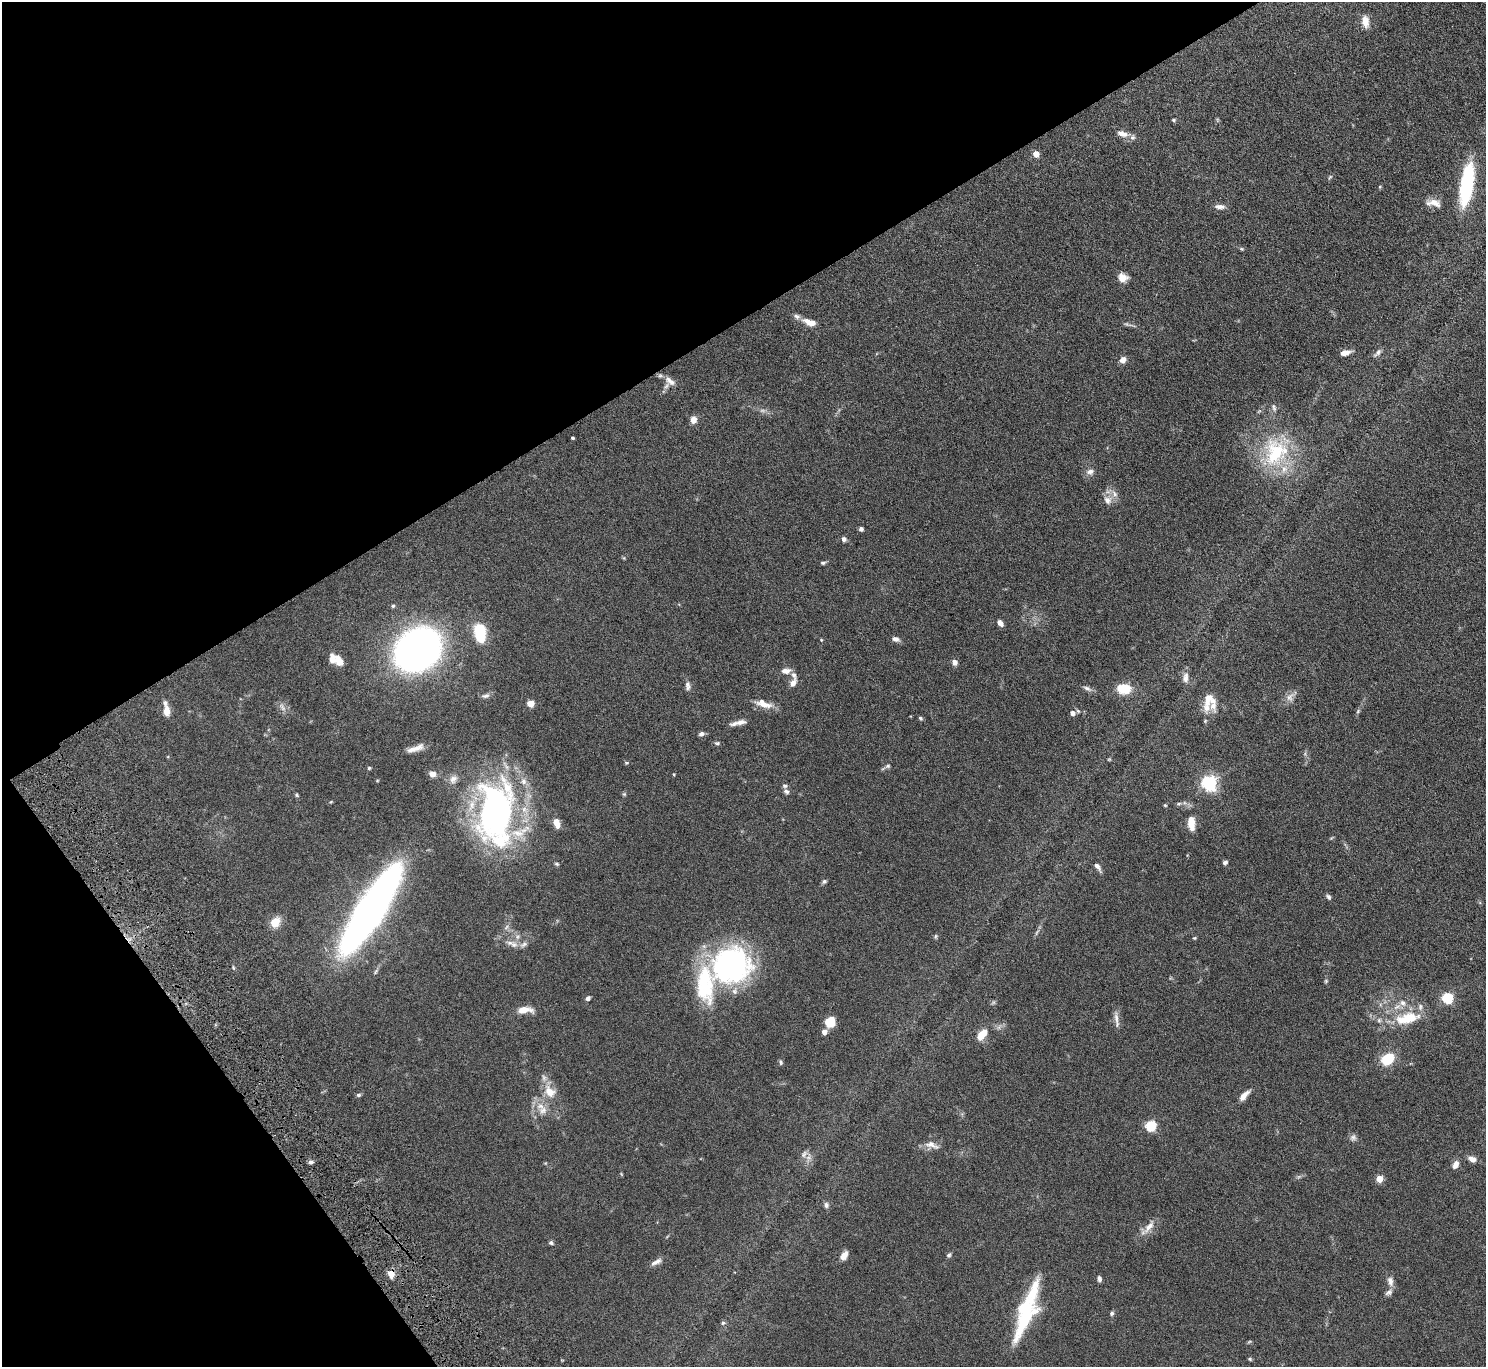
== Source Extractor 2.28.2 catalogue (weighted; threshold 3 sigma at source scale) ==
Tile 5 of 4 x 4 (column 1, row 2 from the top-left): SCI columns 52-1535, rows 2925-4289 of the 6037 x 5985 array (HDU 1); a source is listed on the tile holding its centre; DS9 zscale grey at full resolution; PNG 1488 x 1369 px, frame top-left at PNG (2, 2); no overlay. Shown black and unused: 31% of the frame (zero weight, under 4 of 8 exposures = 3% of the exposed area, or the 3 px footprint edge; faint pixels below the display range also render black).
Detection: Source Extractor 2.28.2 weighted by HDU 2 'WHT'; one run over the whole footprint, this tile lists its part. Background 0.0883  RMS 0.0051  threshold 0.021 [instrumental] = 3 sigma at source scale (4.09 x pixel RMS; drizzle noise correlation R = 1.36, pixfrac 0.8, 0.05/0.05 arcsec/px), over >= 5 px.
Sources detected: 138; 2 too faint to see at this stretch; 1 inside a brighter object's white glare — not listed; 17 inside a brighter listed object's ellipse — not listed separately; the other 118 listed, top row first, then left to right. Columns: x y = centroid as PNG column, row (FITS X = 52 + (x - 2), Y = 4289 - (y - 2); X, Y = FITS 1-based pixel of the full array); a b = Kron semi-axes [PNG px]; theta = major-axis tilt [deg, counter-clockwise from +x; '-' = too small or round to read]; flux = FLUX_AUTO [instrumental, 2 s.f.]
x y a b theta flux
1365 21 15 8 -79 3.9
1173 120 5 4 - 0.6
1122 134 16 8 -19 3.8
1036 154 5 4 - 5.3
1330 177 7 4 45 0.59
1380 187 5 4 - 0.47
1465 190 37 15 76 29
1434 203 20 9 -9 4.1
1219 207 12 5 -4 2.2
1242 249 5 4 - 0.53
1122 277 10 9 - 4
797 316 9 7 -19 1.5
810 322 14 6 -21 5.1
1346 352 9 6 23 2.6
1378 353 12 5 50 1.4
1123 360 8 6 39 2.6
670 381 16 8 -37 3.5
1274 408 11 5 -73 1.3
693 420 8 7 - 2.9
573 438 3 3 - 0.59
1275 453 43 32 85 35
1090 472 10 8 14 2.1
1107 500 12 11 - 3.3
861 529 5 4 - 1.1
844 539 6 5 - 1.5
823 563 7 4 1 0.82
393 606 5 5 - 0.64
1000 623 7 4 -49 2.4
480 633 17 10 -84 19
896 639 9 6 -13 1.8
821 640 4 3 - 0.42
418 650 29 24 38 270
339 661 12 7 -61 5.2
954 662 6 5 - 2.1
786 671 12 7 4 2.6
1185 678 15 8 83 2.6
793 683 8 6 64 3
688 686 12 6 -86 1.7
1087 688 12 5 -27 1.5
1124 689 14 10 -2 9.1
486 696 11 6 11 1.4
1290 697 14 9 63 2.8
1209 699 17 16 - 6.6
530 703 5 5 - 9.3
763 704 22 9 -21 5.2
166 710 15 6 -83 4.9
1358 711 6 4 72 0.65
1072 713 5 5 - 2.3
920 718 6 4 -35 0.71
740 722 16 7 9 2.7
701 734 7 5 9 1.4
717 743 7 5 0 0.81
417 748 21 8 28 3.2
626 763 5 4 - 0.52
888 766 8 5 27 0.89
369 768 4 4 - 0.54
432 774 6 6 - 3.3
674 774 3 3 - 0.37
453 779 13 10 48 2.7
1209 783 6 6 - 120
786 791 7 5 -32 1.2
624 794 6 4 -43 0.56
297 795 5 4 - 0.55
1179 803 6 4 19 0.69
1165 805 4 4 - 0.44
496 811 70 39 83 140
556 823 10 6 -72 4.4
1191 823 14 7 -86 6.7
1225 862 6 4 21 1
557 864 6 4 -16 0.62
1097 866 11 5 -52 1.7
824 881 6 5 - 0.9
1329 897 8 5 -63 0.99
370 910 60 15 58 430
275 922 12 9 52 6.4
935 936 6 4 89 0.59
1194 938 4 4 - 0.48
514 945 10 9 - 2.7
731 965 34 30 21 110
1326 981 5 5 - 0.56
588 998 5 4 - 1.3
1447 998 5 5 - 37
1403 1003 9 8 - 2.4
1420 1007 10 6 81 1.5
524 1010 16 7 1 5.5
1116 1019 24 5 -82 2.5
1406 1020 29 12 -3 11
830 1022 8 7 - 11
824 1032 5 4 - 3.4
982 1035 14 7 50 7
1388 1059 10 8 34 16
781 1062 8 4 -80 0.72
550 1092 20 14 -48 7.2
358 1095 6 4 12 0.93
1244 1095 16 6 46 3.1
543 1110 12 11 - 4.1
1151 1126 5 5 - 35
1353 1137 9 8 - 1.5
932 1145 21 8 -18 3.4
804 1154 12 6 56 1.7
1472 1159 9 6 -25 2.7
311 1162 6 5 - 1.1
1456 1164 9 6 64 2.5
621 1174 6 3 -71 0.4
1379 1179 4 4 - 9.2
826 1205 8 5 -83 1.2
1149 1227 20 8 54 4
551 1243 7 5 -29 0.83
844 1255 9 6 51 4.1
949 1255 7 5 60 0.89
656 1262 16 6 30 2.3
391 1274 8 8 - 3.6
1099 1279 6 5 - 1.3
1390 1281 14 7 -80 2.5
1112 1313 6 5 - 0.91
1025 1315 51 18 70 36
723 1323 6 5 - 0.74
1250 1359 5 4 - 0.56
Overlapping masked pixels (flux is a lower limit): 1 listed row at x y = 391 1274